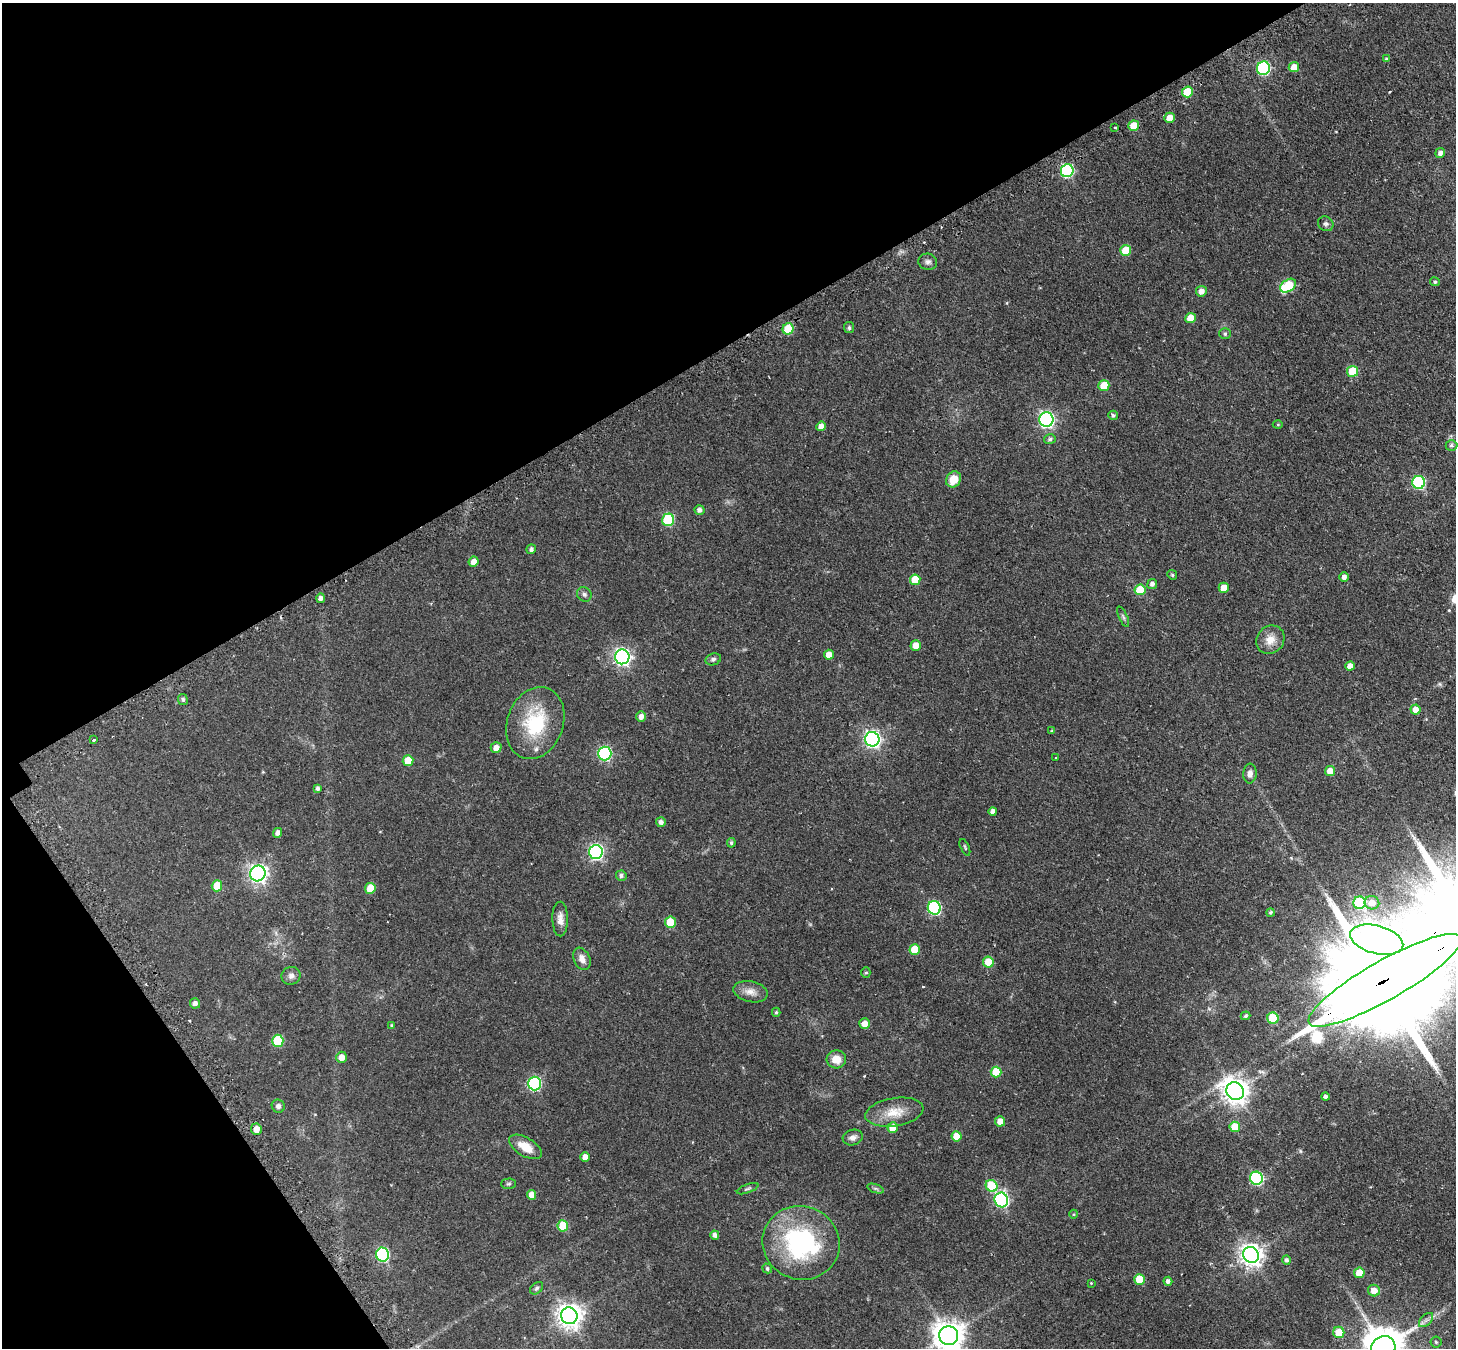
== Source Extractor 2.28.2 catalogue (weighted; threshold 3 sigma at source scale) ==
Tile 5 of 4 x 4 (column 1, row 2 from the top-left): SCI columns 47-1500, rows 3020-4365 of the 5908 x 5899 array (HDU 1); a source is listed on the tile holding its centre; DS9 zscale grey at full resolution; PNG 1458 x 1350 px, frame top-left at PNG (2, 3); each listed source drawn as its Kron ellipse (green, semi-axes under 4 px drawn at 4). Shown black and unused: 31% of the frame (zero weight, under 2 of 3 exposures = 4% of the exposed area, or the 3 px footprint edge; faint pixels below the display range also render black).
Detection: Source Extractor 2.28.2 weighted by HDU 2 'WHT'; one run over the whole footprint, this tile lists its part. Background 0.19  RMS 0.0077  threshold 0.0346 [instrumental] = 3 sigma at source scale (4.5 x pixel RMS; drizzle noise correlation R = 1.50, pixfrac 1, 0.05/0.05 arcsec/px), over >= 5 px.
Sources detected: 141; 1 inside a brighter object's white glare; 3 cosmic-ray / hot-pixel residue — neither listed nor drawn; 1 inside a brighter listed object's ellipse — not listed separately; the other 136 listed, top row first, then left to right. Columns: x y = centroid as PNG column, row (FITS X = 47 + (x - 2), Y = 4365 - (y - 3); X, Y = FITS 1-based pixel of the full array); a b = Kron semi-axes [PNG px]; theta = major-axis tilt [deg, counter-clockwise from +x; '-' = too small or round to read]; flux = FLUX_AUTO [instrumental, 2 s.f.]
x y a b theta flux
1386 59 4 4 - 0.96
1294 67 5 5 - 8.1
1263 68 7 6 - 80
1187 92 5 5 - 23
1169 118 5 4 - 5.9
1134 126 5 5 - 15
1115 127 3 2 - 0.8
1440 153 5 4 - 2.7
1067 171 6 6 - 93
1326 224 8 7 - 2
1126 250 5 5 - 16
928 262 9 8 - 2.5
1435 282 5 4 - 1.3
1288 286 9 6 35 30
1201 291 5 5 - 4.6
1190 318 5 5 - 11
849 328 5 5 - 1.5
788 329 6 5 - 26
1225 334 5 5 - 1.2
1353 371 5 5 - 20
1104 385 5 5 - 16
1113 415 4 4 - 1.4
1046 420 7 7 - 190
1278 424 5 3 - 0.78
821 426 5 4 - 4.5
1050 439 6 4 14 1.4
1451 445 6 5 - 1.3
953 479 8 7 - 11
1419 482 6 6 - 77
700 510 5 5 - 2.4
668 520 6 6 - 52
531 549 5 4 - 2
474 562 5 5 - 5.1
1172 575 5 4 - 0.99
1344 577 5 5 - 3
915 580 5 5 - 15
1152 584 5 5 - 2.5
1224 588 5 5 - 7.8
1140 590 5 5 - 19
584 594 8 6 -44 1.9
320 598 5 4 - 2.4
1123 617 11 4 -65 1.5
1270 640 15 13 45 8.4
916 645 5 5 - 6.5
829 655 5 5 - 6.4
622 657 7 7 - 240
713 659 8 6 19 1.8
1350 666 5 4 - 5.2
183 699 5 5 - 1.3
1415 709 5 5 - 5.7
641 717 5 5 - 3.7
535 723 37 28 70 43
1052 731 4 3 - 0.72
872 739 7 7 - 230
94 740 3 3 - 5.5
496 748 5 5 - 5.1
605 753 7 6 - 110
1055 758 3 2 - 0.62
408 761 5 5 - 14
1330 771 5 5 - 8.6
1250 774 10 6 85 3.4
318 789 4 4 - 2.1
993 811 4 4 - 2.7
661 822 5 5 - 2.5
278 833 5 4 - 3.1
731 843 5 4 - 1.2
965 847 9 3 -66 0.9
596 852 7 6 - 160
258 874 8 7 - 300
621 876 5 5 - 1.8
217 886 5 5 - 13
370 888 5 5 - 15
1359 903 6 6 - 42
1372 903 7 6 - 6.5
934 908 7 6 - 100
1270 913 4 4 - 1.1
560 919 17 8 -90 5
670 922 5 5 - 17
1377 940 27 14 -15 580
915 949 5 5 - 14
582 959 12 8 -66 4.7
988 962 5 5 - 13
866 972 5 4 - 1.1
291 976 9 9 - 3.2
1385 980 87 19 30 33000
750 992 17 10 -13 6.3
195 1003 5 5 - 2.8
776 1012 4 4 - 1.1
1246 1016 5 4 - 1.2
1273 1018 5 5 - 30
864 1024 5 5 - 5.8
391 1025 4 3 - 0.78
278 1041 6 5 - 30
341 1057 5 5 - 5.4
836 1059 10 9 - 8.6
996 1072 5 5 - 19
535 1083 7 6 - 83
1235 1091 9 8 - 720
1325 1097 4 4 - 1.8
278 1106 7 6 - 2.4
894 1112 29 14 9 14
1000 1121 5 5 - 7
893 1127 5 5 - 8.6
1235 1127 5 5 - 16
256 1129 5 5 - 5.9
957 1136 5 5 - 10
853 1138 10 7 15 3.7
525 1147 18 9 -31 11
585 1157 5 4 - 5.1
1256 1178 6 6 - 93
509 1184 7 5 2 1.3
992 1186 6 5 - 26
876 1188 9 4 -19 1.4
748 1189 11 4 20 1.6
532 1195 5 4 - 6.1
1001 1200 7 6 - 120
1074 1214 4 3 - 0.67
563 1226 5 5 - 21
715 1235 4 4 - 2.6
801 1243 39 36 -20 95
382 1255 7 6 - 93
1251 1255 8 7 - 520
1287 1260 5 4 - 1.9
767 1268 5 4 - 1.3
1359 1273 5 5 - 13
1139 1279 5 5 - 14
1168 1281 4 4 - 2.4
1091 1283 3 3 - 0.52
536 1288 7 5 41 1.6
1374 1291 6 5 - 6.9
569 1316 8 8 - 660
1426 1320 9 5 45 2.4
1339 1332 6 5 - 15
949 1336 9 9 - 1100
1436 1342 5 5 - 1.2
1383 1348 12 11 - 2300
Overlapping masked pixels (flux is a lower limit): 1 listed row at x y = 1385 980
Isophote crosses this tile's border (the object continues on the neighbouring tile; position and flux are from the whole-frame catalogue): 3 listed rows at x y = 1385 980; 949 1336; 1383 1348